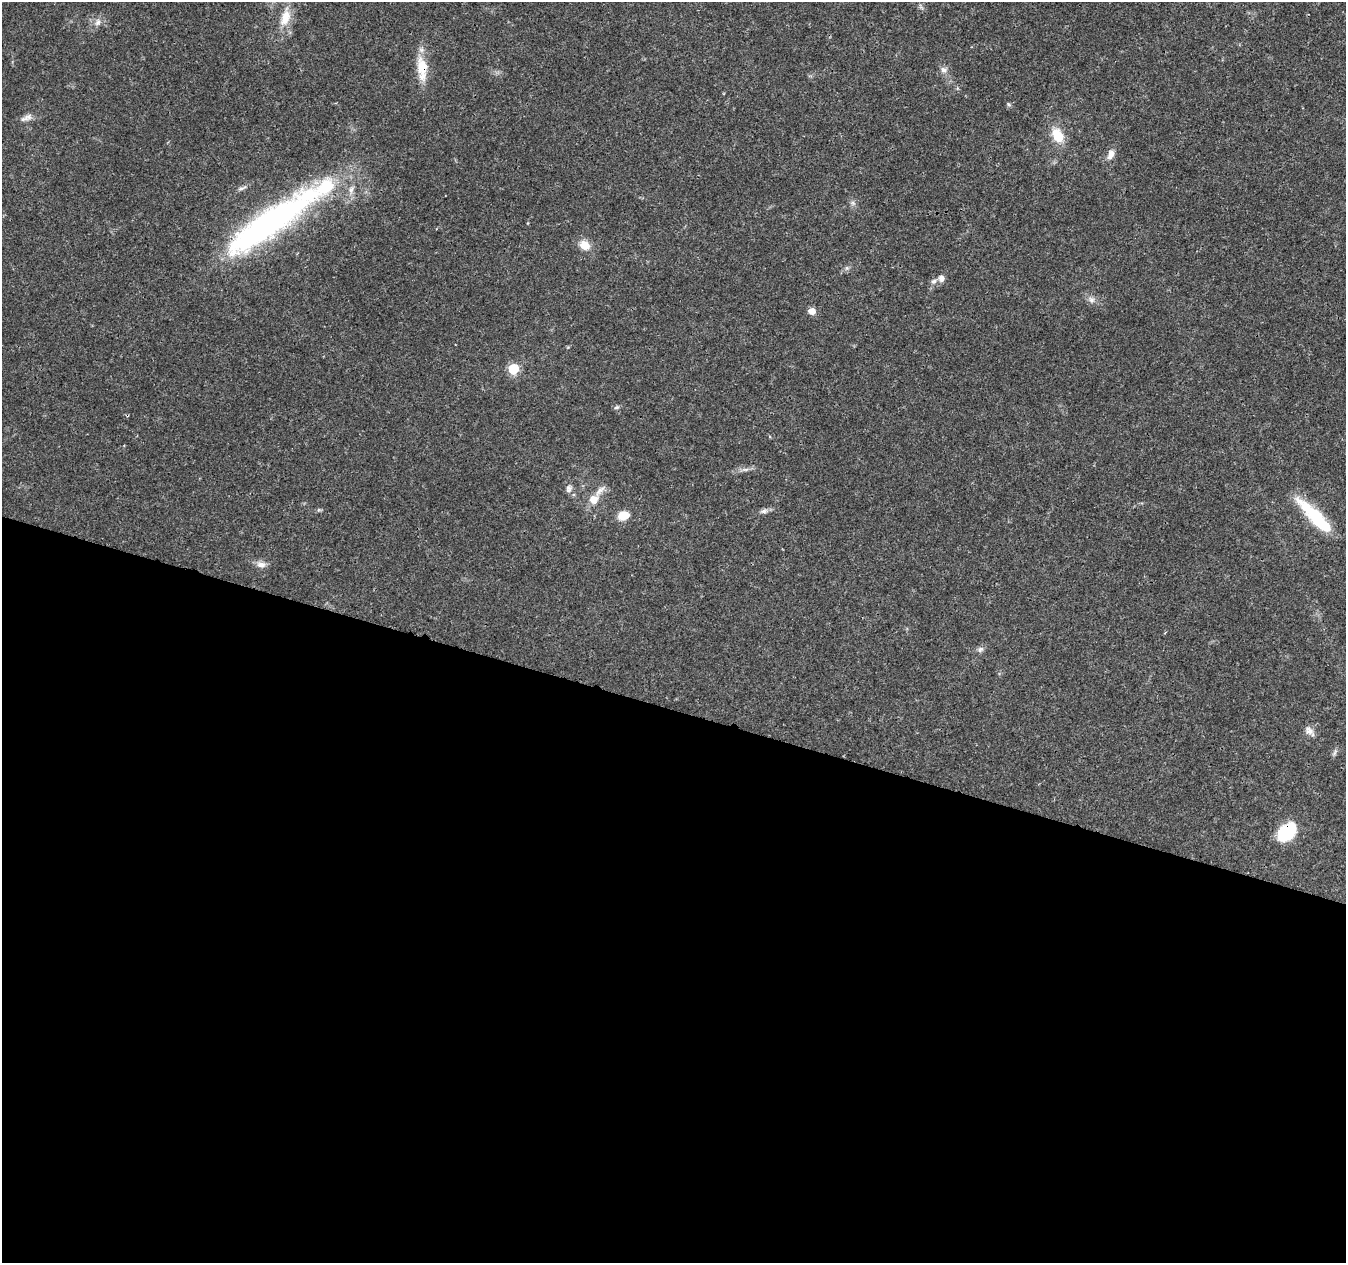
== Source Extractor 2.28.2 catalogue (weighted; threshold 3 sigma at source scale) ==
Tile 14 of 4 x 4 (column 2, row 4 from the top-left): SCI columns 1355-2698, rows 283-1543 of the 5392 x 5546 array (HDU 1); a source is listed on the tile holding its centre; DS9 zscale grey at full resolution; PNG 1348 x 1265 px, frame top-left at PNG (2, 2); no overlay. Shown black and unused: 44% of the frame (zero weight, under 3 of 4 exposures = <1% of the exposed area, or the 3 px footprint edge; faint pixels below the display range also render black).
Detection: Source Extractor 2.28.2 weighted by HDU 2 'WHT'; one run over the whole footprint, this tile lists its part. Background 0.0261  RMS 0.0019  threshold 0.00865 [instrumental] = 3 sigma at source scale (4.5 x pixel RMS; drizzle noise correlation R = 1.50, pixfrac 1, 0.0396/0.0396 arcsec/px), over >= 5 px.
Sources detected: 36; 3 inside a brighter listed object's ellipse — not listed separately; the other 33 listed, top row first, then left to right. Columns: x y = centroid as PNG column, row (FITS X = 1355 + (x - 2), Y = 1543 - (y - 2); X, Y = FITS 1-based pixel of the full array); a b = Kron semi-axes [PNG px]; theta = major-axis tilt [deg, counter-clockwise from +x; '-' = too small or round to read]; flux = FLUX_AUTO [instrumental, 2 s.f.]
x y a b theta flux
285 17 26 12 73 3.7
98 22 10 8 68 0.97
422 68 35 13 -84 4.7
943 70 10 8 -21 0.88
1008 104 7 4 -32 0.31
28 117 13 8 26 1.1
1058 136 15 10 -63 4.6
1111 154 14 8 71 1.4
241 188 12 5 16 0.61
351 190 11 7 68 1
853 203 7 5 -45 0.45
267 224 118 29 35 54
585 245 15 12 -34 2.1
847 268 6 6 - 0.41
941 278 8 7 - 0.89
934 281 8 6 33 0.62
1091 300 9 8 - 0.86
812 311 8 7 - 1.4
513 369 6 6 - 14
616 407 7 5 20 0.38
124 445 3 2 - 0.14
745 470 11 4 5 0.7
569 489 10 8 63 0.72
600 491 18 6 47 1.2
594 499 9 8 - 2.3
318 510 6 4 71 0.23
764 511 10 6 15 0.68
623 515 12 9 9 2.9
1320 521 55 14 -47 9.6
261 565 13 8 -10 1.2
980 649 9 6 44 0.64
1309 731 16 8 -47 1.2
1287 832 21 14 47 9.9
Overlapping masked pixels (flux is a lower limit): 2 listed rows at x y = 422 68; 1287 832